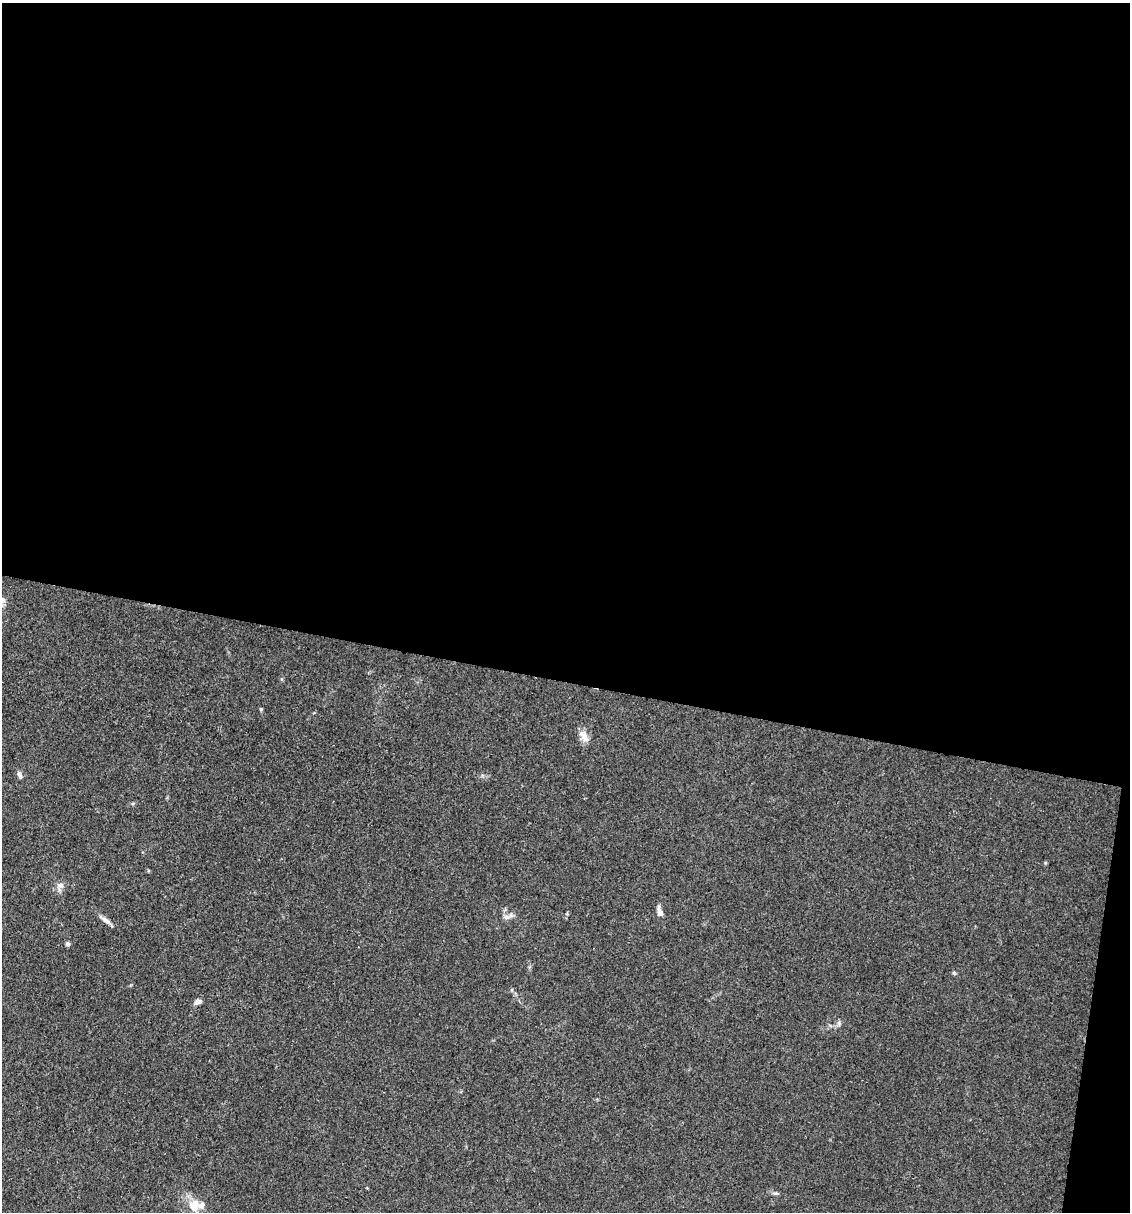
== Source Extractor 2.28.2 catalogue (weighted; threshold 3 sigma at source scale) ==
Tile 4 of 4 x 4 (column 4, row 1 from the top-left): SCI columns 3618-4745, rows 3632-4841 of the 4860 x 4841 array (HDU 1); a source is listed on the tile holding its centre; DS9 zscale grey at full resolution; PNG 1132 x 1214 px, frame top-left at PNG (2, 3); no overlay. Shown black and unused: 57% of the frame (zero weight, under 3 of 4 exposures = <1% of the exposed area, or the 3 px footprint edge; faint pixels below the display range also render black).
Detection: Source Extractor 2.28.2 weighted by HDU 2 'WHT'; one run over the whole footprint, this tile lists its part. Background 0.112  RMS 0.0067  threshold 0.0302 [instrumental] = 3 sigma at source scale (4.5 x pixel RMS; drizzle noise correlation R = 1.50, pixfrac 1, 0.05/0.05 arcsec/px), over >= 5 px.
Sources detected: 11; all 11 listed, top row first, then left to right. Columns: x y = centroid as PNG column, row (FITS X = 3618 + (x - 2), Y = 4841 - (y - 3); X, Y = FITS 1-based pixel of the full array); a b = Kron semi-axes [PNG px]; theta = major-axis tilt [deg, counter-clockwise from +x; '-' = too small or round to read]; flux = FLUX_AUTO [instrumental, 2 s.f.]
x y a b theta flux
261 709 4 4 - 0.71
584 736 19 9 -51 5.5
19 775 9 5 -70 2.1
61 885 11 8 5 3.3
660 911 14 5 -78 3.7
509 916 15 4 22 2.4
105 920 20 5 -36 3.5
68 944 5 5 - 1.3
954 973 6 4 -45 0.97
198 1001 9 6 15 2.6
194 1205 18 16 49 12